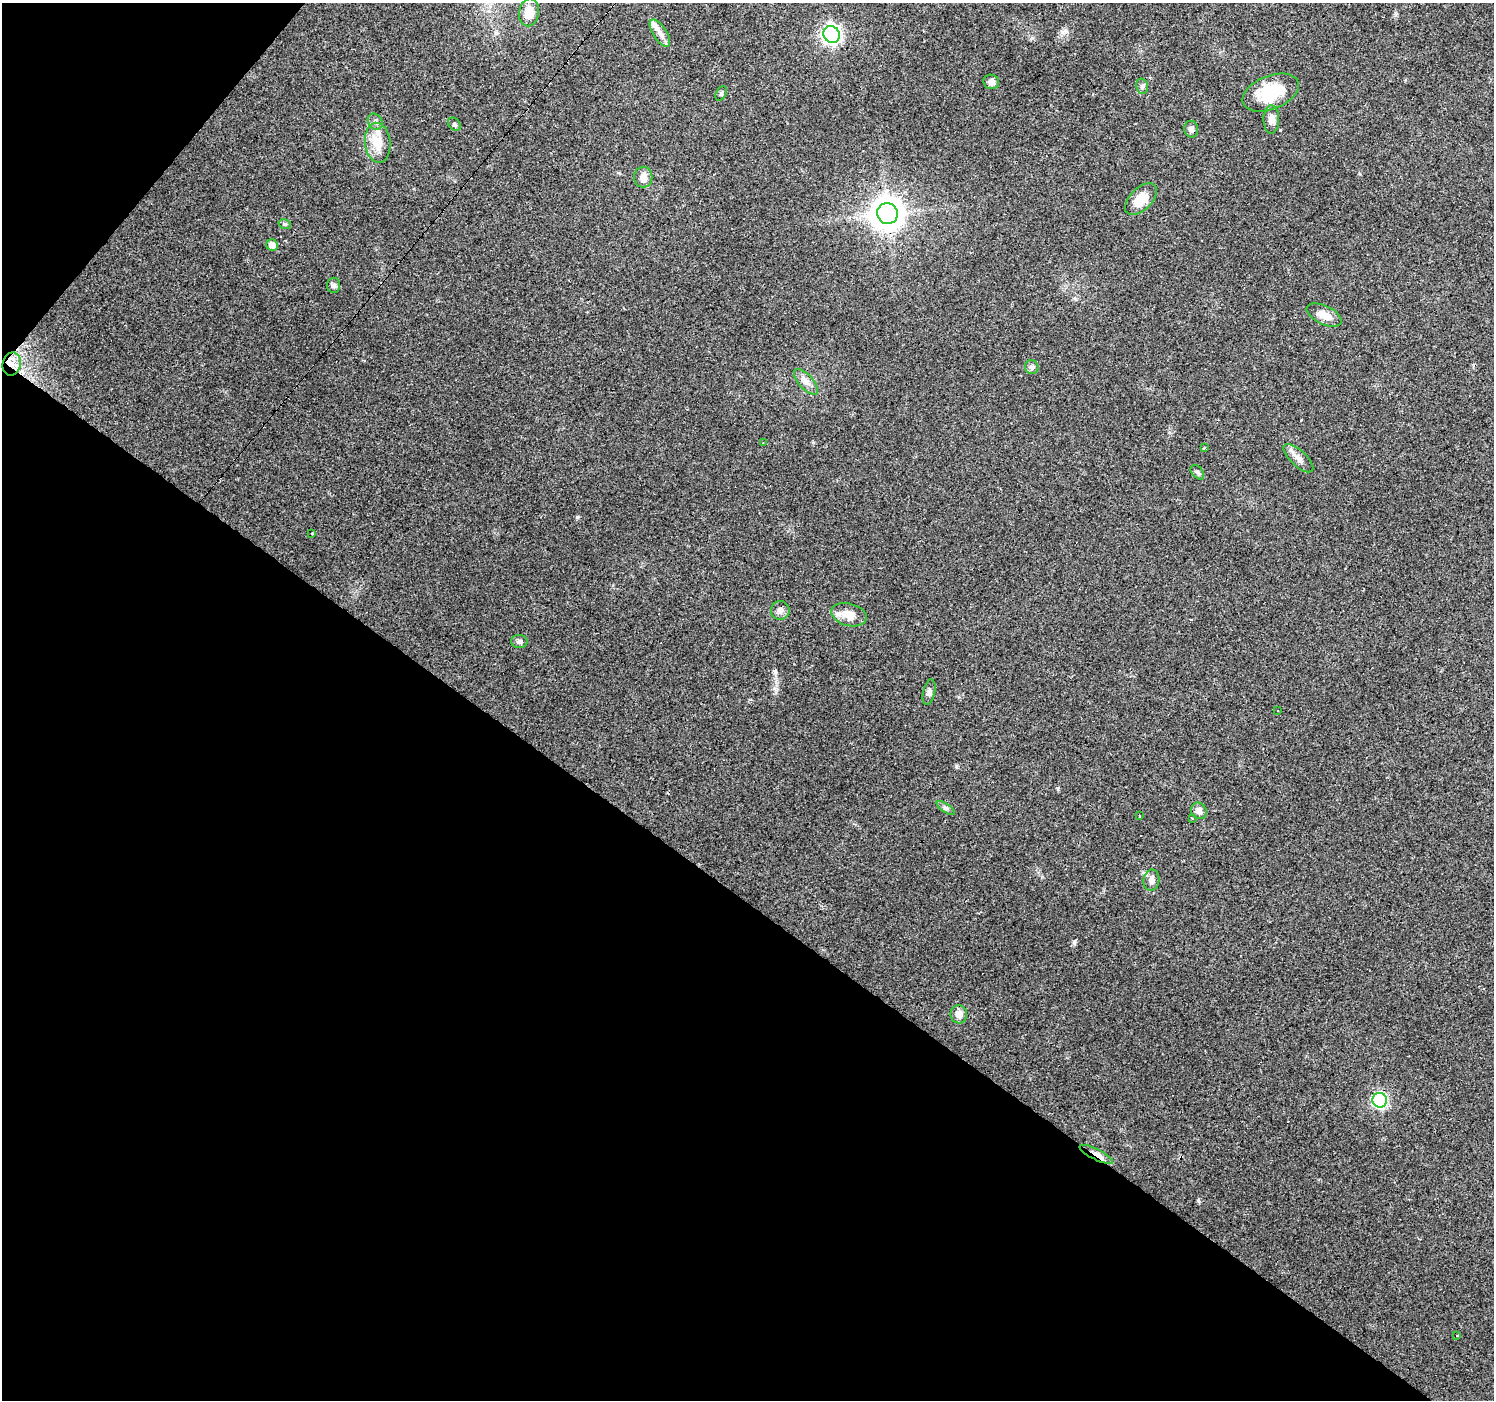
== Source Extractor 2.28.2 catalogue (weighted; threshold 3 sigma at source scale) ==
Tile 9 of 4 x 4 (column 1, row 3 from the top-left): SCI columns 1-1492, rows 1571-2968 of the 5968 x 6005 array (HDU 1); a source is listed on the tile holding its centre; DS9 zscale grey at full resolution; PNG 1496 x 1402 px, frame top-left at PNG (2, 3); each listed source drawn as its Kron ellipse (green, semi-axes under 4 px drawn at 4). Shown black and unused: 38% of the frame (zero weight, under 3 of 4 exposures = <1% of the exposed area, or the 3 px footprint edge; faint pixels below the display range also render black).
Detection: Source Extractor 2.28.2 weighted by HDU 2 'WHT'; one run over the whole footprint, this tile lists its part. Background 0.0939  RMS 0.0067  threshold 0.0302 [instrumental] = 3 sigma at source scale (4.5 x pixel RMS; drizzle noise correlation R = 1.50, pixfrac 1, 0.0396/0.0396 arcsec/px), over >= 5 px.
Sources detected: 49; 5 cosmic-ray / hot-pixel residue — neither listed nor drawn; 3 inside a brighter listed object's ellipse — not listed separately; the other 41 listed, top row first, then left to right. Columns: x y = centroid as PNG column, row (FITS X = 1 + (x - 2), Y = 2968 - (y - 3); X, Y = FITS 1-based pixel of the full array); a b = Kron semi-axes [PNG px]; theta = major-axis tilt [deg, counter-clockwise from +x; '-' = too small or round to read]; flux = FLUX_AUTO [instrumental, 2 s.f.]
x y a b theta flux
529 12 14 10 80 11
660 33 15 6 -57 4.8
832 34 9 8 - 250
991 82 8 7 - 3.3
1142 86 8 6 -76 1.7
1271 93 29 17 22 27
721 94 8 5 63 1.2
1271 119 14 8 -89 3.8
375 122 8 7 - 2.2
454 124 7 5 -47 1.5
1191 129 8 7 - 2.7
378 143 20 12 -84 12
643 177 10 9 - 5.2
1141 199 19 11 45 13
887 214 10 10 - 1200
285 224 6 4 -12 1
272 245 6 5 - 5.3
333 285 7 6 - 2.2
1324 315 19 9 -26 8.4
12 364 12 9 76 7.1
1032 367 7 7 - 2.1
806 382 16 7 -48 4.4
763 443 3 2 - 0.43
1204 448 4 2 - 0.79
1298 458 19 8 -42 4.9
1197 472 8 5 -48 1.5
312 533 3 2 - 1.4
780 610 9 9 - 3.6
849 615 18 11 -15 9.7
519 641 8 6 -1 2
929 692 13 6 77 2.2
1278 711 3 2 - 1.3
946 808 10 4 -34 1.8
1199 811 8 7 - 4
1139 816 3 2 - 0.64
1192 818 4 2 - 0.52
1151 880 11 8 82 3.2
959 1014 9 8 - 5.4
1380 1100 7 7 - 130
1096 1154 19 5 -27 4.5
1457 1336 3 3 - 1.3
Overlapping masked pixels (flux is a lower limit): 2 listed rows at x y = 12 364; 1096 1154
Unlisted compact peaks at least as high as the median listed source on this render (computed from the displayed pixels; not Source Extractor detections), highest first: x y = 1074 942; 956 766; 1062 32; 775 671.